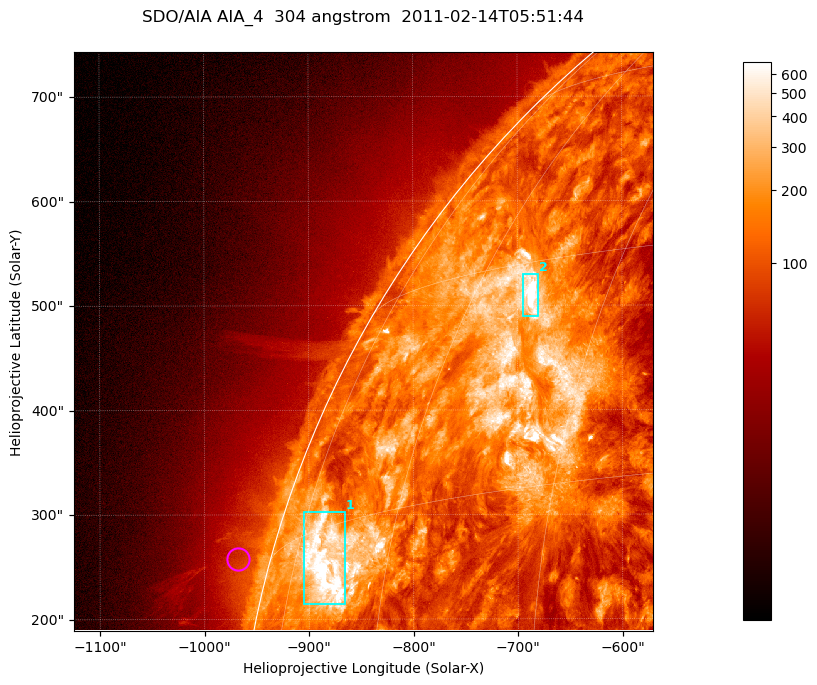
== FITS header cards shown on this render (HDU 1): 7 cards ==
TELESCOP= 'SDO/AIA '           / For AIA: SDO/AIA
INSTRUME= 'AIA_4   '           / For AIA: AIA_ATA1, AIA_ATA2, AIA_ATA3 or AIA_AT
WAVELNTH=                  304 / [angstrom] Wavelength
WAVEUNIT= 'angstrom'           / Wavelength unit: angstrom
DATE-OBS= '2011-02-14T05:51:44.123' / [ISO] Date when observation started; ISO 8
CTYPE1  = 'HPLN-TAN'           / CTYPE1; Typically HPLN
CTYPE2  = 'HPLT-TAN'           / CTYPE2; Typically HPLT

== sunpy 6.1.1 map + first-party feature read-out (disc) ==
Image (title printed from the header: SDO/AIA AIA_4  304 angstrom  2011-02-14T05:51:44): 923 x 923 px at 0.6 arcsec/px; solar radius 972 arcsec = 1619 px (partial field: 4.9% of the solar disc is inside the frame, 47% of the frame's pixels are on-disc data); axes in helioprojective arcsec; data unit not stated in the header (colour bar unlabelled)
Orientation: roll -0.132 deg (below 1 deg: not rotated)
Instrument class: DISC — disc imager (sunpy class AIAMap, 304 A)
Bright regions (active regions / flare kernels): reference = the on-disc median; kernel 7 px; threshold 5 sigma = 370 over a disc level ~131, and >= 1.15x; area >= 851 px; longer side >= 11 px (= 6.6 arcsec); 2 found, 2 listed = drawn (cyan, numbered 1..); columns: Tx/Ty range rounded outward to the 2 arcsec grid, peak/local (2 s.f.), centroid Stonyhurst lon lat
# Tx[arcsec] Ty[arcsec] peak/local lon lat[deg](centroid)
1 -906..-866 214..304 9 -69 +13
2 -696..-680 490..530 27 -53 +28
Off-limb structures (1.02-1.3 R_sun): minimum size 400 px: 2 found; the strongest spans PA ~75..80 deg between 1.02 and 1.06 R_sun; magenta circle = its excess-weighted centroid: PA ~75 deg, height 1.03 R_sun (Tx ~-968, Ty ~258 arcsec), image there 1.5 x the reference